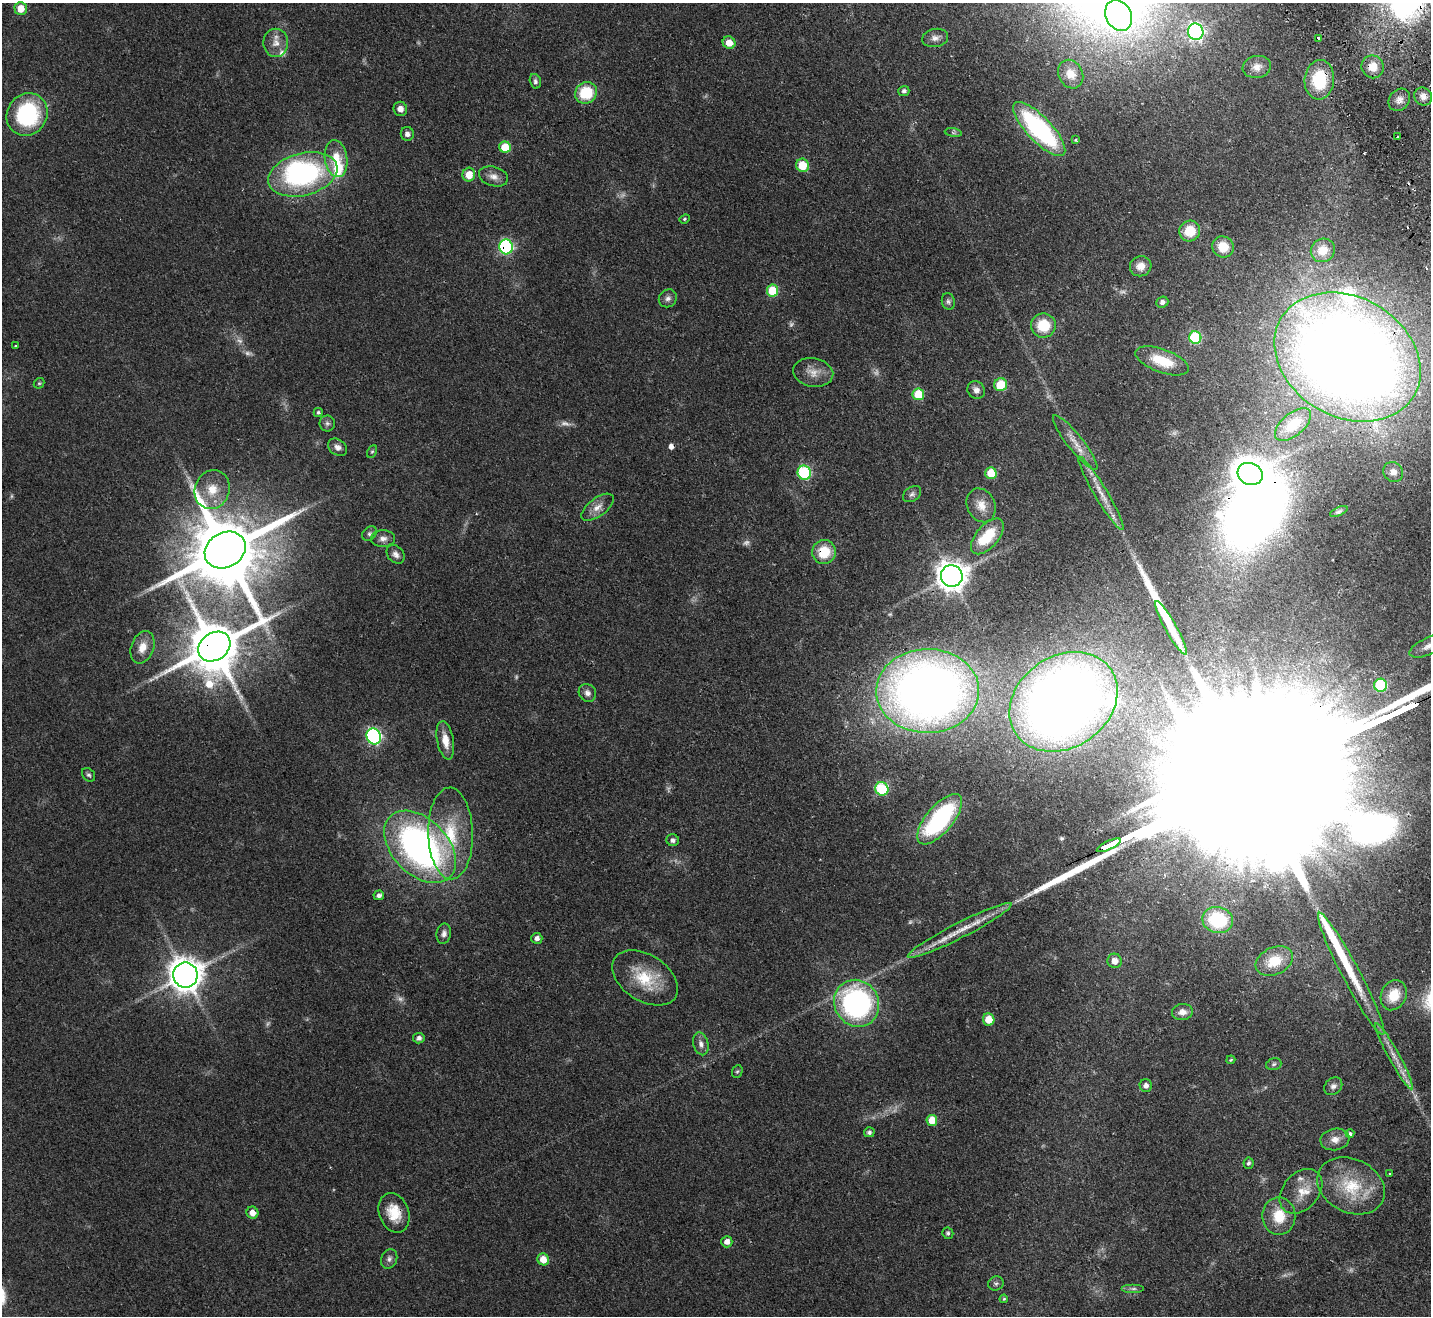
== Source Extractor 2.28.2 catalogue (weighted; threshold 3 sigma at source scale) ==
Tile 10 of 4 x 4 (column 2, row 3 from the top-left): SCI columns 1480-2908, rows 1635-2948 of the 5819 x 5764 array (HDU 1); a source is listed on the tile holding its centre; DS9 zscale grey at full resolution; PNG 1433 x 1318 px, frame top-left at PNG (2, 3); each listed source drawn as its Kron ellipse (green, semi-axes under 4 px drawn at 4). Shown black and unused: <1% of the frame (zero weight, under 2 of 3 exposures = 3% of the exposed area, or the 3 px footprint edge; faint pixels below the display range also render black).
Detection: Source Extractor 2.28.2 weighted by HDU 2 'WHT'; one run over the whole footprint, this tile lists its part. Background 0.0667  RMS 0.0072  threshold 0.0326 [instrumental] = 3 sigma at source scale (4.5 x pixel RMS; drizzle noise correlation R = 1.50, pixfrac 1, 0.05/0.05 arcsec/px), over >= 5 px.
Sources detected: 159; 13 too faint to see at this stretch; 4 inside a brighter object's white glare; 2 cosmic-ray / hot-pixel residue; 3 long thin detections or spike segments (spike, bleed or trail) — neither listed nor drawn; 8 inside a brighter listed object's ellipse — not listed separately; the other 129 listed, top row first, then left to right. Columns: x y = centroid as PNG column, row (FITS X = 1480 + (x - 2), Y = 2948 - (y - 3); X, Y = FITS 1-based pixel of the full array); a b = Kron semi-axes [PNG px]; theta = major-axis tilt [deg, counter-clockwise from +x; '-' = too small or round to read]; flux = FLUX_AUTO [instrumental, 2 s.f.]
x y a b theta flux
21 9 6 6 - 10
1119 15 16 12 -62 87
1196 32 8 7 - 190
935 38 13 9 11 4.2
1319 38 3 3 - 2.8
276 43 14 12 -88 7.6
729 43 6 6 - 8
1257 67 14 11 10 6.8
1373 67 11 11 - 10
1071 74 15 12 -61 8.3
1319 80 20 14 84 34
535 81 7 5 -75 1.8
904 91 5 5 - 1.7
586 93 11 10 - 29
1423 96 10 8 -42 4
1399 100 12 9 52 4.5
400 109 7 7 - 4.7
27 114 22 20 58 77
1039 129 35 12 -46 120
953 133 8 4 -9 1.5
407 134 7 6 - 3.2
1398 137 4 3 - 1.2
1076 140 3 3 - 1.5
505 147 6 5 - 24
336 159 19 11 -82 14
803 165 7 6 - 21
303 174 35 21 15 140
469 175 7 6 - 12
493 176 15 9 -16 5.4
685 219 5 4 - 0.94
1190 231 10 10 - 17
506 247 7 7 - 87
1223 247 11 10 - 15
1323 250 12 11 - 11
1141 266 11 10 - 7.4
772 291 6 5 - 23
668 298 9 8 - 3.1
948 301 8 6 -78 1.8
1162 302 6 5 - 2.8
1043 326 12 12 - 20
1195 338 6 6 - 55
15 346 3 2 - 1.1
1348 357 77 60 -30 1200
1162 361 28 11 -20 23
813 372 20 14 -10 9.1
39 383 6 5 - 1.1
1001 385 6 6 - 24
976 390 9 8 - 3.8
918 394 6 6 - 24
318 412 4 4 - 1.4
327 423 8 8 - 2.1
1293 425 22 11 40 14
1075 442 34 8 -52 11
338 447 10 7 -35 3.6
372 451 7 4 62 1
1393 472 10 9 - 4.2
804 473 7 6 - 62
991 473 6 5 - 17
1250 474 13 10 -26 860
212 490 20 17 68 15
1101 493 42 6 -59 12
912 494 10 7 35 2.4
981 505 17 14 -64 9.2
597 507 19 9 37 6.6
1339 512 9 4 23 1.4
369 534 8 6 45 1.8
987 536 21 11 49 24
383 539 12 8 0 3.9
225 550 21 17 30 9300
824 552 12 12 - 20
396 554 10 8 -47 3.6
952 576 11 10 - 810
1171 628 30 6 -61 12
1428 646 20 8 25 5.9
142 647 17 11 70 8.9
214 647 17 13 36 4700
1380 685 6 6 - 50
928 691 51 42 1 720
587 693 9 8 - 3.6
1064 702 58 45 34 750
374 736 8 7 - 120
445 740 19 8 -80 10
89 775 7 6 - 1.6
882 789 7 6 - 41
940 819 31 13 50 96
450 833 46 22 -89 42
673 840 6 6 - 2.2
1109 845 13 3 26 2800
420 847 43 28 -46 270
379 895 5 5 - 2.3
1218 920 15 13 -14 37
960 930 58 7 27 18
444 934 10 7 79 3
537 938 5 5 - 3.2
1115 961 7 7 - 6.4
1274 961 19 13 24 20
1351 974 69 9 -62 29
185 975 12 12 - 1000
645 978 36 23 -32 29
1394 995 15 12 64 17
857 1003 24 22 -58 160
1182 1012 10 8 5 5.2
989 1019 6 5 - 12
419 1038 6 5 - 2.1
701 1044 11 7 -75 3.5
1394 1056 37 5 -61 10
1231 1060 4 3 - 0.8
1274 1064 8 5 17 1.7
737 1071 6 5 - 1.1
1146 1085 6 6 - 2.6
1333 1086 10 8 42 3
932 1120 5 5 - 16
869 1132 5 5 - 1.5
1350 1133 4 4 - 1.7
1335 1139 14 10 8 6.1
1248 1163 6 5 - 1.5
1390 1174 3 3 - 1.4
1351 1186 35 27 -26 35
1301 1191 25 18 49 15
252 1213 6 6 - 5.4
394 1213 20 15 -70 16
1279 1216 19 16 89 17
948 1233 6 5 - 1.5
727 1242 5 5 - 4.1
389 1259 10 8 68 2.8
543 1259 6 5 - 11
996 1283 8 7 - 1.7
1133 1289 11 4 0 2
1004 1299 4 3 - 0.79
Overlapping masked pixels (flux is a lower limit): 9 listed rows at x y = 1373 67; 1319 80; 506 247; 1348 357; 824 552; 214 647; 1109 845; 960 930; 394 1213
Isophote crosses this tile's border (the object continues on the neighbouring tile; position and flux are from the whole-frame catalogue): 1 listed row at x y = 1428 646